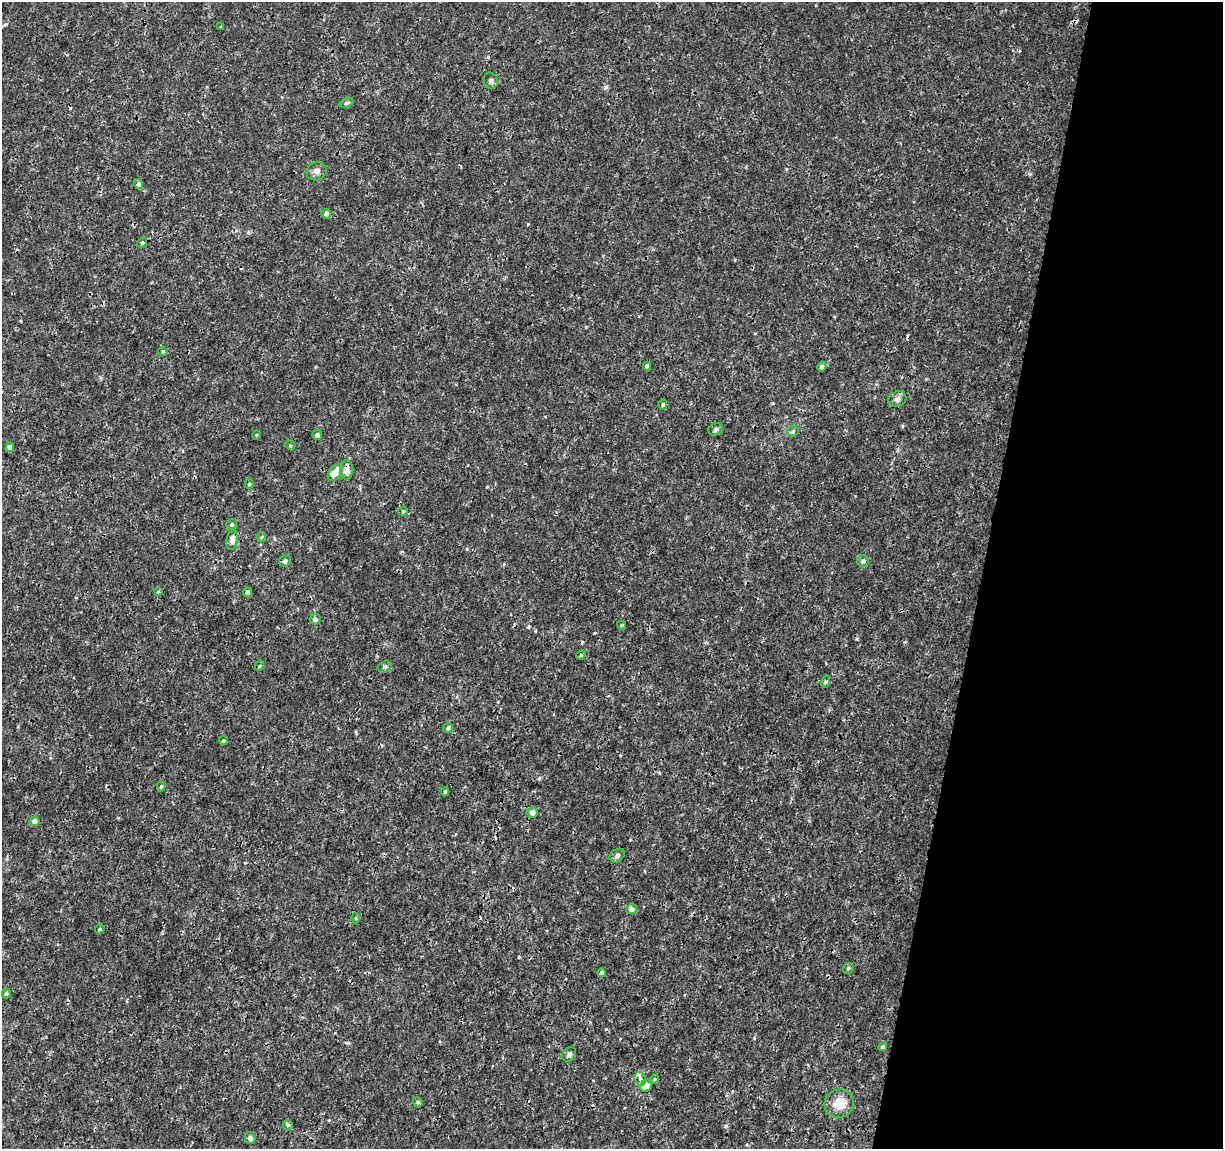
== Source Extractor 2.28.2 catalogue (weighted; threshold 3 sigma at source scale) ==
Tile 8 of 4 x 4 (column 4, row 2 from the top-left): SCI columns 3663-4883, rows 2518-3664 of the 4892 x 5096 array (HDU 1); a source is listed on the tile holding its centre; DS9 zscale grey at full resolution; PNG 1225 x 1151 px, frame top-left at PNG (2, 2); each listed source drawn as its Kron ellipse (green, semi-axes under 4 px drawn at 4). Shown black and unused: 20% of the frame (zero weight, under 3 of 4 exposures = <1% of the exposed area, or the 3 px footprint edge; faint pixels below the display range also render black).
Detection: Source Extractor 2.28.2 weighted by HDU 2 'WHT'; one run over the whole footprint, this tile lists its part. Background 0.00125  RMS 9.5e-04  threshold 0.00428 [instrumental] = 3 sigma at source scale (4.5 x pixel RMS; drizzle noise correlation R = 1.50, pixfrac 1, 0.0396/0.0396 arcsec/px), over >= 5 px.
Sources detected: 61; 4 cosmic-ray / hot-pixel residue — neither listed nor drawn; the other 57 listed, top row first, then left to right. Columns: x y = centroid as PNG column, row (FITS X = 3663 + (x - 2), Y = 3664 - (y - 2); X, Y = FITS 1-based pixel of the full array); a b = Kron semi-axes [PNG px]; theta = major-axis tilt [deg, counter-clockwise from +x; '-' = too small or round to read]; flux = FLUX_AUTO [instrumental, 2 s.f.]
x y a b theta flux
221 27 3 3 - 0.086
491 81 8 7 - 0.26
347 103 7 4 20 0.15
317 171 10 9 - 0.44
139 184 5 4 - 0.27
326 214 5 5 - 0.39
142 242 6 4 63 0.15
163 351 4 4 - 0.098
647 366 4 4 - 0.27
822 367 5 4 - 0.26
897 399 9 7 25 0.43
663 404 5 4 - 0.16
716 429 7 6 - 0.2
793 431 6 5 - 0.15
256 435 4 3 - 0.083
317 435 5 5 - 0.33
290 445 5 4 - 0.1
10 447 4 4 - 0.59
347 470 10 6 88 0.95
335 473 9 6 56 1.2
249 484 5 4 - 0.12
403 511 5 4 - 0.12
232 524 5 5 - 0.18
261 537 5 3 - 0.1
232 540 10 6 80 0.52
285 561 6 5 - 0.2
863 561 6 6 - 0.2
158 592 3 3 - 0.11
248 592 5 4 - 0.29
315 619 5 5 - 0.27
621 625 4 4 - 0.098
581 655 5 4 - 0.1
260 666 5 3 - 0.095
385 667 7 5 20 0.19
825 682 6 4 71 0.14
448 728 5 5 - 0.13
224 741 4 3 - 0.1
161 787 5 4 - 0.14
445 792 4 4 - 0.14
532 813 5 5 - 0.47
35 821 5 5 - 0.49
617 856 8 6 34 0.29
631 909 5 5 - 0.45
356 918 5 3 - 0.095
100 929 5 4 - 0.15
848 968 6 5 - 0.12
601 973 4 4 - 0.24
6 993 5 4 - 0.13
883 1047 4 3 - 0.13
569 1054 8 6 53 0.26
640 1079 7 5 -72 0.25
654 1079 5 4 - 0.12
646 1086 6 5 - 0.55
418 1102 5 4 - 0.13
839 1103 15 14 - 1.6
288 1125 5 5 - 0.13
250 1138 6 5 - 0.22
Overlapping masked pixels (flux is a lower limit): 1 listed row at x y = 347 470